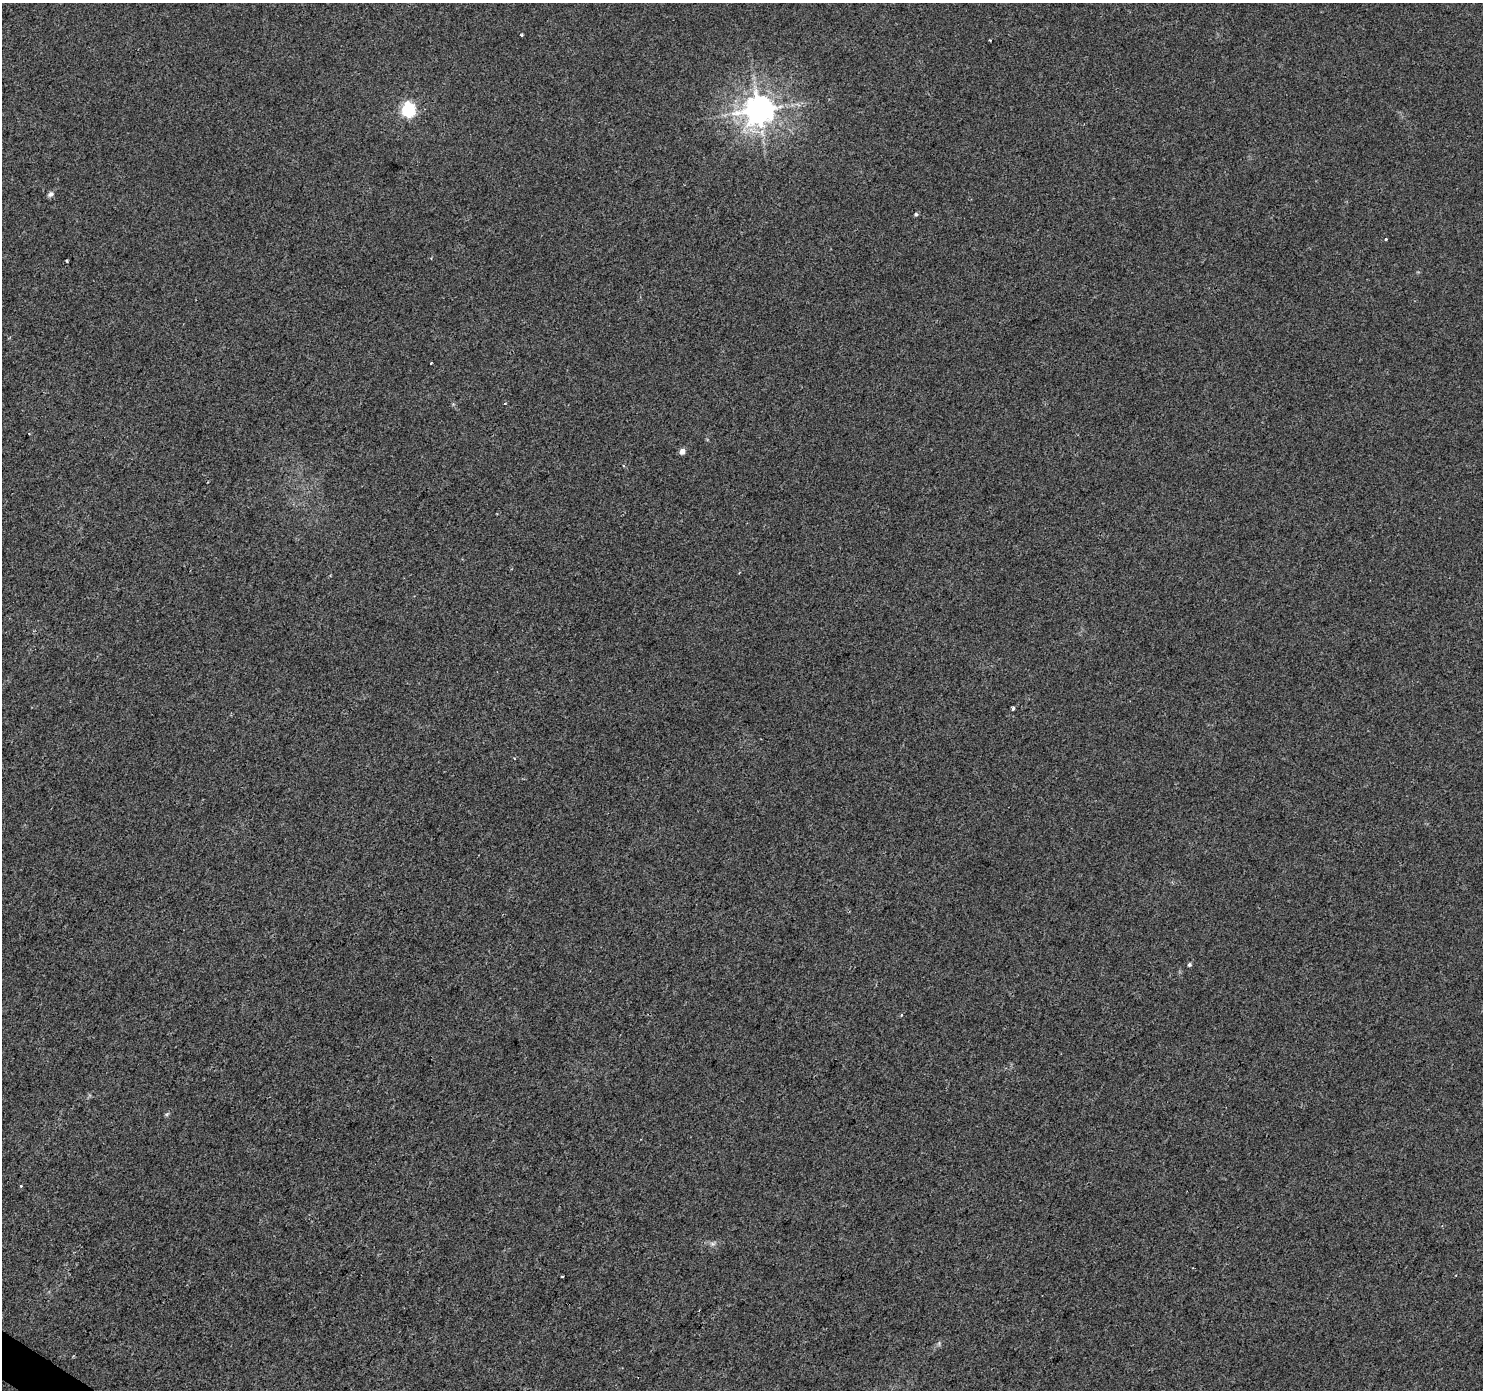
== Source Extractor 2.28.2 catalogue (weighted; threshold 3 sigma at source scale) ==
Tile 7 of 4 x 4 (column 3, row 2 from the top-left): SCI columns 2963-4443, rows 2959-4346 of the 5930 x 5985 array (HDU 1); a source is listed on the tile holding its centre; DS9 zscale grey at full resolution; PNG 1485 x 1392 px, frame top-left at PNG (2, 3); no overlay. Shown black and unused: <1% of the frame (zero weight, under 2 of 3 exposures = <1% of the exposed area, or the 3 px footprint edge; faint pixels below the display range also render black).
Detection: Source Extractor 2.28.2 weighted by HDU 2 'WHT'; one run over the whole footprint, this tile lists its part. Background 0.00612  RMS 0.0046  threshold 0.0208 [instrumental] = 3 sigma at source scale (4.5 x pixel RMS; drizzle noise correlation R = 1.50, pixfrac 1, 0.0396/0.0396 arcsec/px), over >= 5 px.
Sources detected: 18; all 18 listed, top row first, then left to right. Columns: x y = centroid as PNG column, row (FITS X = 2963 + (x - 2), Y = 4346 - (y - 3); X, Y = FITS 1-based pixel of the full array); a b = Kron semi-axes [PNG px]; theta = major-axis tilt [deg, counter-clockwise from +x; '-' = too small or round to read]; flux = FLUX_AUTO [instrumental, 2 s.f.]
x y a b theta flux
521 35 3 3 - 0.57
990 40 2 2 - 0.41
408 109 6 6 - 80
759 110 9 9 - 770
50 194 8 6 46 1.4
916 214 5 4 - 0.86
1386 239 3 3 - 0.71
66 261 3 2 - 0.53
431 363 2 2 - 0.33
505 403 3 2 - 0.38
682 451 5 4 - 4.1
1013 708 3 3 - 3.2
1189 965 5 4 - 0.83
901 1015 5 3 - 0.37
167 1114 7 4 71 0.7
21 1186 3 3 - 0.98
712 1244 10 4 0 1.4
562 1276 3 3 - 0.84